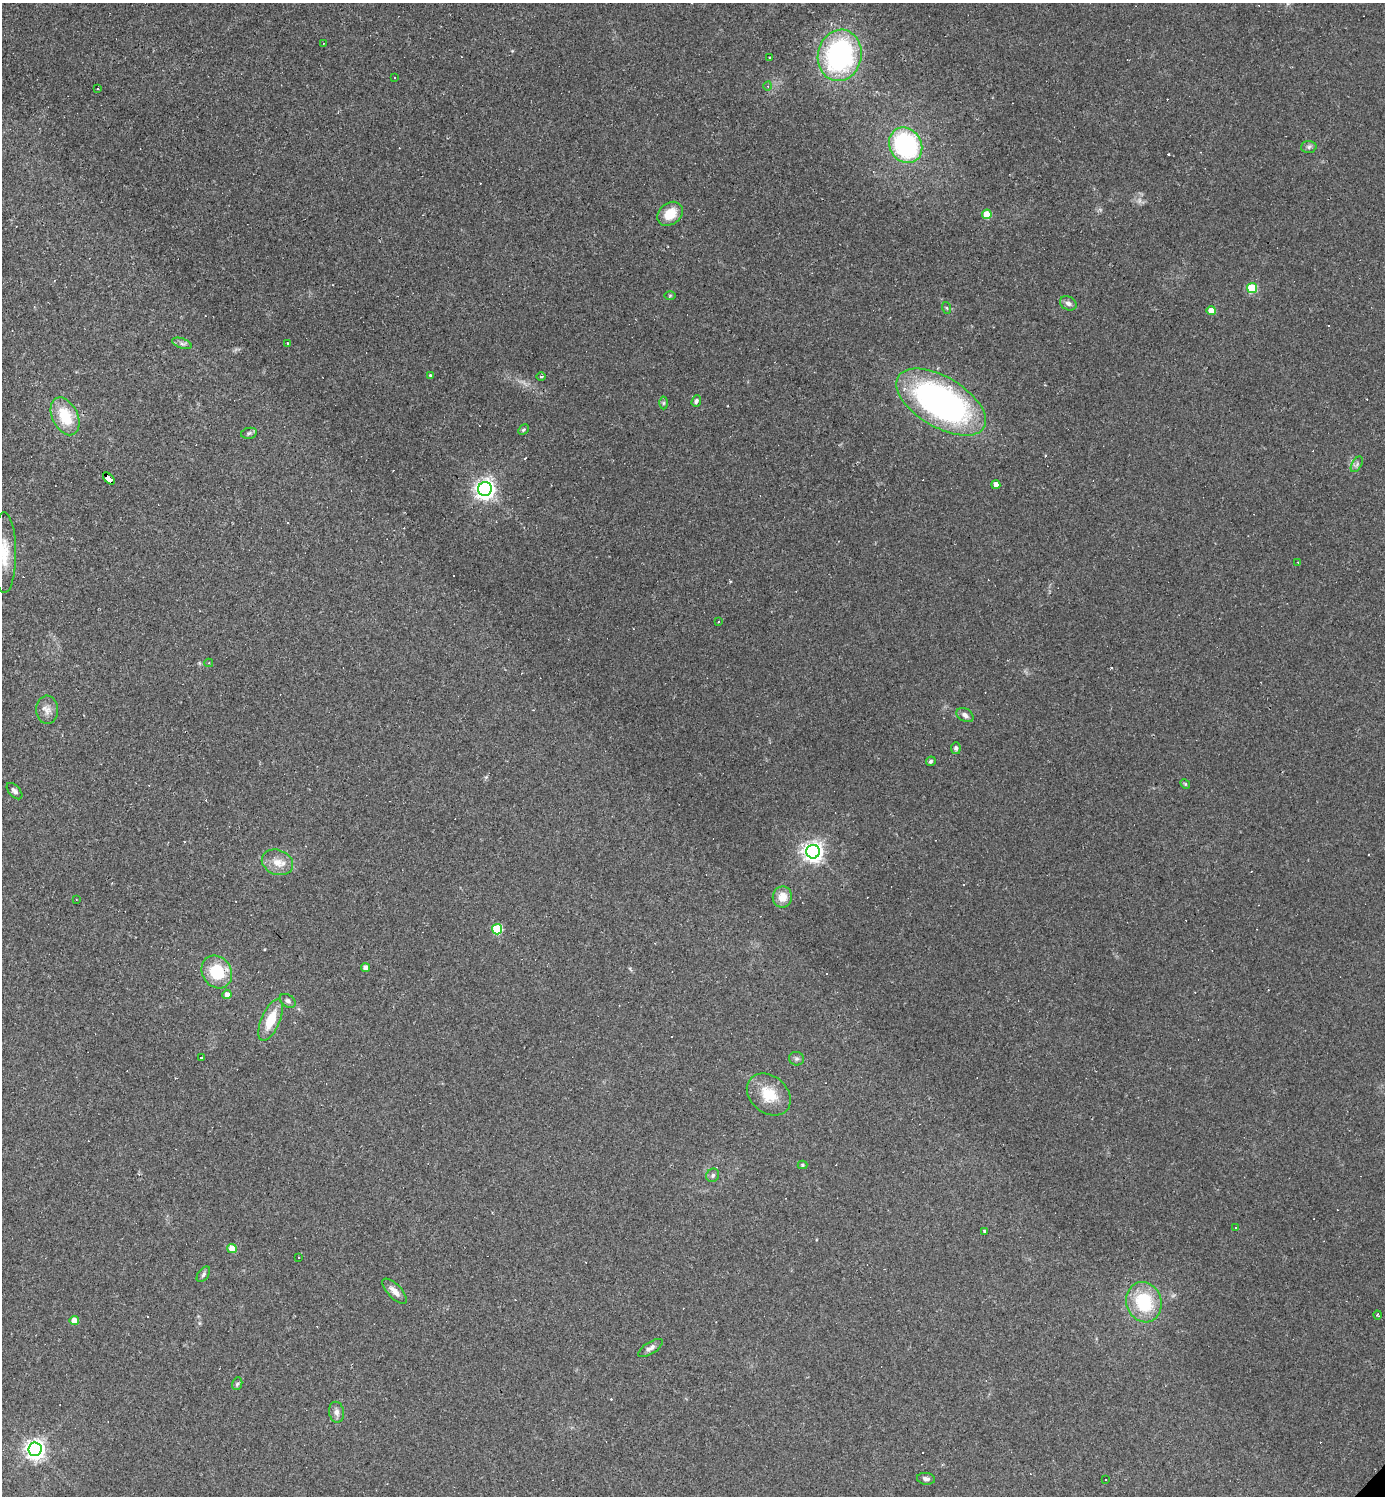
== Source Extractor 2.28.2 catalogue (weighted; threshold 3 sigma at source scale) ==
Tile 11 of 4 x 4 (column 3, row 3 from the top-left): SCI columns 3060-4442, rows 1495-2988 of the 5976 x 5976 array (HDU 1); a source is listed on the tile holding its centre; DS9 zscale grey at full resolution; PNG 1387 x 1498 px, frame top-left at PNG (2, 3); each listed source drawn as its Kron ellipse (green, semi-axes under 4 px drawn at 4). Shown black and unused: <1% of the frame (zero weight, under 2 of 3 exposures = <1% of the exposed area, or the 3 px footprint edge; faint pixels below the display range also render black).
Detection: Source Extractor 2.28.2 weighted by HDU 2 'WHT'; one run over the whole footprint, this tile lists its part. Background 0.0635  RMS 0.0069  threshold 0.0312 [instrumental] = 3 sigma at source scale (4.5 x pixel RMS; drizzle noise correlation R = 1.50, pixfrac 1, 0.05/0.05 arcsec/px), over >= 5 px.
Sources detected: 104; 1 too faint to see at this stretch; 34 cosmic-ray / hot-pixel residue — neither listed nor drawn; the other 69 listed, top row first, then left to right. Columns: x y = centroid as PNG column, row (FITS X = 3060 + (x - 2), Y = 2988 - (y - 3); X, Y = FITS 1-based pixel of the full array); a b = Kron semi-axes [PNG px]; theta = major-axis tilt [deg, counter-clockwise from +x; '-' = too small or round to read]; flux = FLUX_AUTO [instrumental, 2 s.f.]
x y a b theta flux
323 43 3 2 - 0.44
840 55 26 22 77 140
770 57 3 3 - 0.75
395 78 3 2 - 0.81
768 86 4 3 - 0.72
97 88 3 2 - 0.56
906 145 18 16 -58 100
1309 147 8 6 2 1.8
670 214 14 10 38 14
987 214 5 5 - 18
1252 288 5 5 - 36
670 295 5 3 - 0.67
1068 303 9 6 -28 2.6
947 308 6 4 -70 0.87
1211 311 4 4 - 9.8
182 343 10 5 -18 2.1
288 343 3 3 - 1.6
430 375 3 3 - 0.83
541 377 5 3 - 0.85
696 401 6 4 70 1.5
941 402 50 25 -31 230
664 403 6 4 89 1.1
65 416 20 12 -64 24
523 430 6 4 44 1.1
249 433 8 5 11 1.5
1357 464 8 5 59 1.9
109 478 7 4 -46 220
996 485 4 4 - 5.7
485 489 7 6 - 410
4 553 40 12 -90 17
1298 562 3 2 - 0.54
718 622 3 2 - 0.5
209 663 4 4 - 1.2
47 710 14 11 88 5.2
965 715 9 6 -31 3
956 748 6 5 - 1.4
931 761 5 4 - 1.2
1185 784 5 4 - 0.78
14 791 10 5 -48 2.2
813 852 7 7 - 420
277 862 16 12 -22 9
782 897 10 9 - 8.9
76 899 3 2 - 0.69
497 929 5 5 - 44
366 968 4 4 - 5.9
217 972 17 14 -55 28
227 994 4 4 - 4.8
288 1001 9 6 -35 2.2
271 1020 22 9 67 17
201 1058 3 2 - 0.56
796 1059 7 6 - 1.7
769 1094 24 18 -40 20
802 1165 5 4 - 0.84
713 1175 7 6 - 1.8
1236 1228 3 2 - 0.79
984 1231 3 3 - 1.6
232 1248 5 4 - 13
299 1258 3 2 - 0.73
203 1274 9 5 54 1.8
395 1291 16 7 -46 5.4
1144 1302 20 17 -71 39
1378 1315 4 3 - 1.4
74 1321 4 4 - 7.7
650 1348 14 6 33 3.1
237 1384 6 5 - 1.3
337 1412 10 7 -79 3.4
35 1449 7 6 - 390
926 1479 9 6 -7 2.7
1105 1480 2 2 - 0.58
Overlapping masked pixels (flux is a lower limit): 1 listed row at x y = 109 478
Isophote crosses this tile's border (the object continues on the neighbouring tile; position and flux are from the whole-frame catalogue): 1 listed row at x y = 4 553